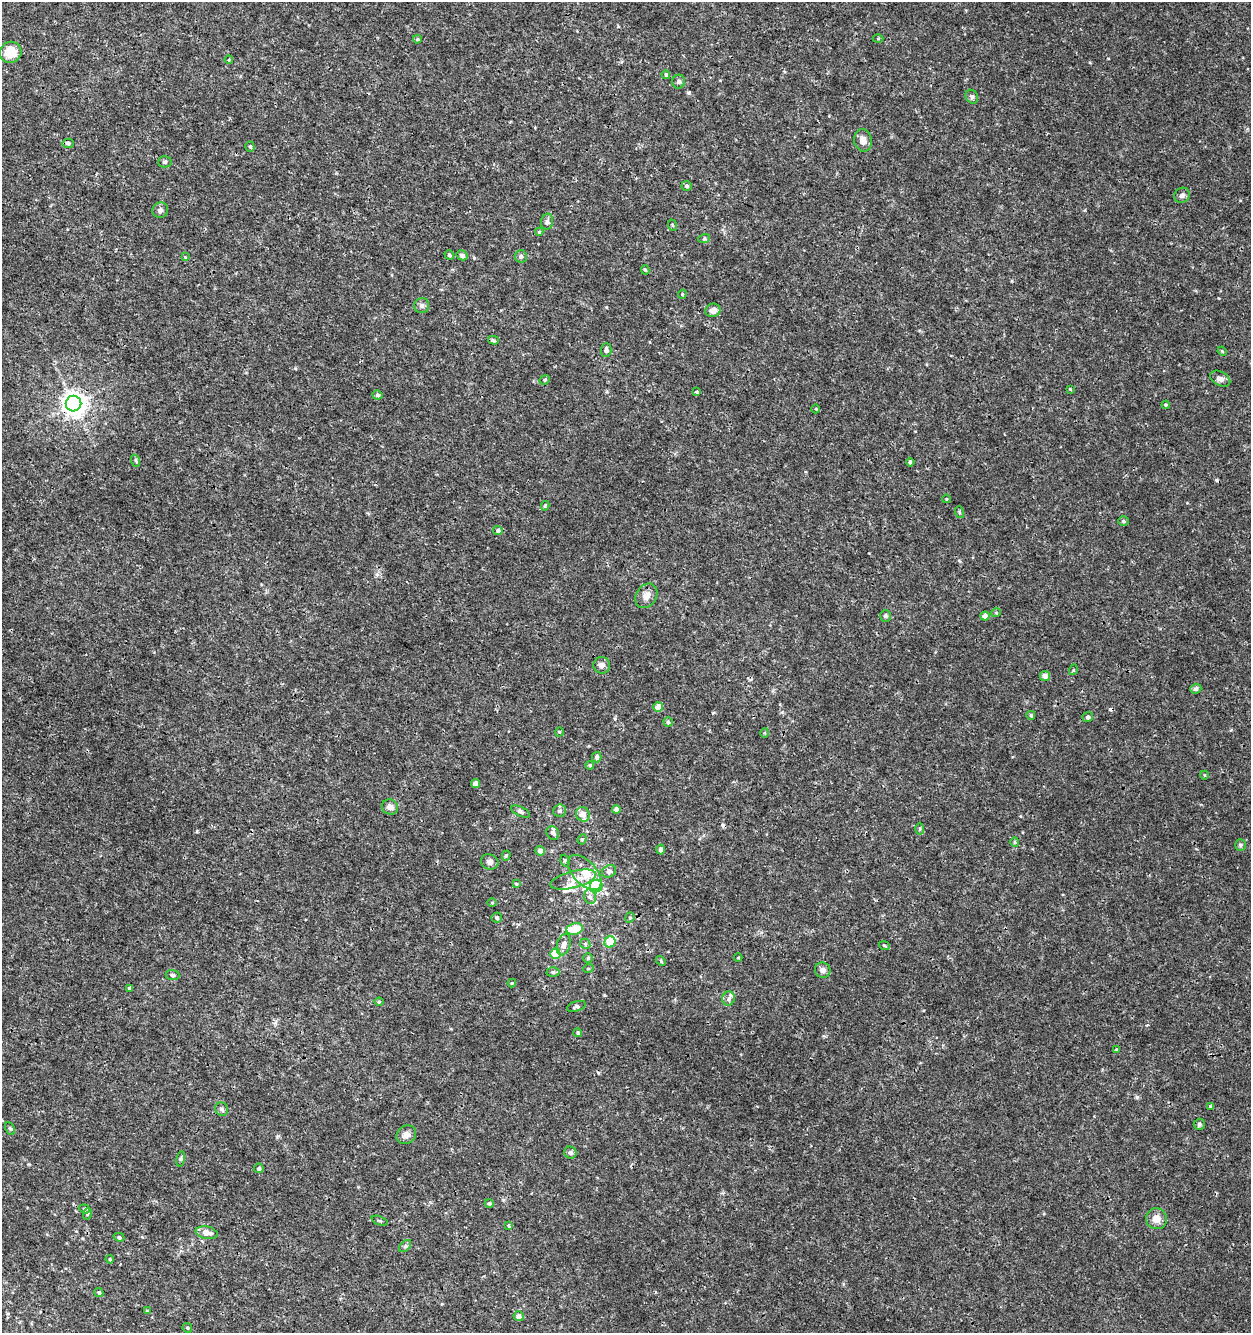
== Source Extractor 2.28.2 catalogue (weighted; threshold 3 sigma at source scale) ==
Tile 11 of 4 x 4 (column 3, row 3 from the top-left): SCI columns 2782-4030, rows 1333-2663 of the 5498 x 5337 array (HDU 1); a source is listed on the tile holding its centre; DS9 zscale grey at full resolution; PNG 1253 x 1335 px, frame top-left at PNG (2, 2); each listed source drawn as its Kron ellipse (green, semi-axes under 4 px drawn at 4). Shown black and unused: <1% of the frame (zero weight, under 3 of 4 exposures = <1% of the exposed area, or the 3 px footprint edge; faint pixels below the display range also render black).
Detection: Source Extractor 2.28.2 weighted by HDU 2 'WHT'; one run over the whole footprint, this tile lists its part. Background 9.85e-04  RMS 8.9e-04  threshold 0.00399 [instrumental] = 3 sigma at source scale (4.5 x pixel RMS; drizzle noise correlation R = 1.50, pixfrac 1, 0.0396/0.0396 arcsec/px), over >= 5 px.
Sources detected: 141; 3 cosmic-ray / hot-pixel residue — neither listed nor drawn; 10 inside a brighter listed object's ellipse — not listed separately; the other 128 listed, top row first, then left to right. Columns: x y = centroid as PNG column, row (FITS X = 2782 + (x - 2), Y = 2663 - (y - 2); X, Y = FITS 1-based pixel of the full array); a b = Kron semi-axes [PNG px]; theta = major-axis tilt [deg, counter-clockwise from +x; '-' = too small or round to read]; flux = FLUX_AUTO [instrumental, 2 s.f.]
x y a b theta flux
417 39 4 4 - 0.14
878 39 5 3 - 0.082
11 52 11 10 - 1.7
229 60 4 4 - 0.12
666 75 4 4 - 0.16
679 82 7 6 - 0.18
972 97 7 6 - 0.21
863 140 11 8 -81 0.58
68 143 5 4 - 0.22
250 146 5 4 - 0.16
165 162 7 5 1 0.18
687 186 5 5 - 0.18
1182 195 8 7 - 0.3
160 210 8 7 - 0.29
547 222 8 6 75 0.21
672 225 6 3 -70 0.092
539 232 4 4 - 0.13
704 239 6 4 18 0.1
449 255 5 4 - 0.15
462 255 5 5 - 0.27
521 256 6 6 - 0.22
185 257 4 4 - 0.061
645 270 5 4 - 0.13
682 294 4 4 - 0.095
422 305 7 7 - 0.25
713 310 7 6 - 0.52
493 340 5 4 - 0.15
606 350 7 5 89 0.32
1222 351 5 4 - 0.089
1220 379 11 7 -28 0.44
545 380 5 4 - 0.12
1070 389 4 4 - 0.07
697 392 3 3 - 0.2
377 395 5 4 - 0.18
73 404 8 8 - 82
1166 405 4 4 - 0.1
816 409 4 3 - 0.067
136 461 6 4 -71 0.11
910 462 4 3 - 0.2
946 499 4 3 - 0.071
545 506 5 3 - 0.13
959 512 6 4 -72 0.11
1123 521 5 4 - 0.14
498 530 4 4 - 0.18
646 596 13 10 55 0.64
996 613 5 3 - 0.084
885 616 6 5 - 0.15
985 616 4 4 - 0.55
602 665 8 8 - 0.37
1073 670 5 3 - 0.087
1045 676 5 5 - 0.39
1196 689 6 5 - 0.25
658 707 5 5 - 0.81
1031 715 4 4 - 0.13
1088 717 5 5 - 0.24
668 722 5 4 - 0.18
559 732 5 3 - 0.078
764 733 5 3 - 0.087
597 757 5 4 - 0.31
590 765 4 4 - 0.14
1204 775 4 3 - 0.068
475 783 4 4 - 0.64
390 807 8 7 - 0.51
616 809 4 4 - 0.48
560 811 6 6 - 0.26
520 812 10 4 -25 0.23
583 814 7 6 - 0.7
920 829 6 4 89 0.12
553 833 7 6 - 0.28
582 839 5 4 - 0.13
1015 842 5 4 - 0.1
1240 845 6 5 - 0.15
661 850 5 4 - 0.29
540 851 5 4 - 0.36
506 856 5 4 - 0.13
565 861 6 4 -72 0.14
490 862 9 7 -21 0.34
609 871 7 6 - 0.32
585 873 21 11 -47 1.4
573 880 23 8 15 1.1
516 884 4 3 - 0.1
596 886 6 6 - 3.4
590 897 7 5 -73 0.3
492 903 5 3 - 0.087
497 918 5 5 - 0.22
630 918 5 4 - 0.13
575 929 8 6 10 1.8
610 942 6 5 - 1.9
585 944 5 4 - 0.13
564 945 11 6 75 0.53
884 945 5 3 - 0.086
555 954 5 5 - 3
588 958 5 5 - 0.14
738 958 4 3 - 0.083
661 961 5 3 - 0.11
588 969 5 3 - 0.087
823 970 8 7 - 0.36
553 972 6 5 - 0.17
172 975 7 5 -4 0.18
512 983 4 4 - 0.1
130 988 4 3 - 0.13
729 999 7 6 - 0.24
379 1002 4 4 - 0.082
576 1006 10 5 16 0.19
578 1033 4 4 - 0.17
1116 1049 4 3 - 0.091
1211 1106 4 3 - 0.3
222 1109 7 6 - 0.22
1199 1124 6 5 - 0.16
10 1129 6 4 -61 0.15
406 1135 10 8 36 0.52
570 1153 6 6 - 0.26
181 1159 8 4 81 0.14
259 1168 5 5 - 0.19
489 1203 4 4 - 0.14
84 1209 5 4 - 0.13
87 1214 6 3 71 0.091
1156 1219 10 10 - 0.78
379 1221 8 3 -21 0.093
509 1226 4 3 - 0.1
207 1233 11 6 -12 0.79
119 1237 5 4 - 0.13
405 1246 7 4 46 0.17
110 1259 4 3 - 0.1
99 1293 4 4 - 0.15
147 1311 4 3 - 0.12
519 1316 5 5 - 0.4
187 1328 5 4 - 0.11
Overlapping masked pixels (flux is a lower limit): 1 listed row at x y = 73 404
Unlisted compact peaks at least as high as the median listed source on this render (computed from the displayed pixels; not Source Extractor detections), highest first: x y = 1137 1097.